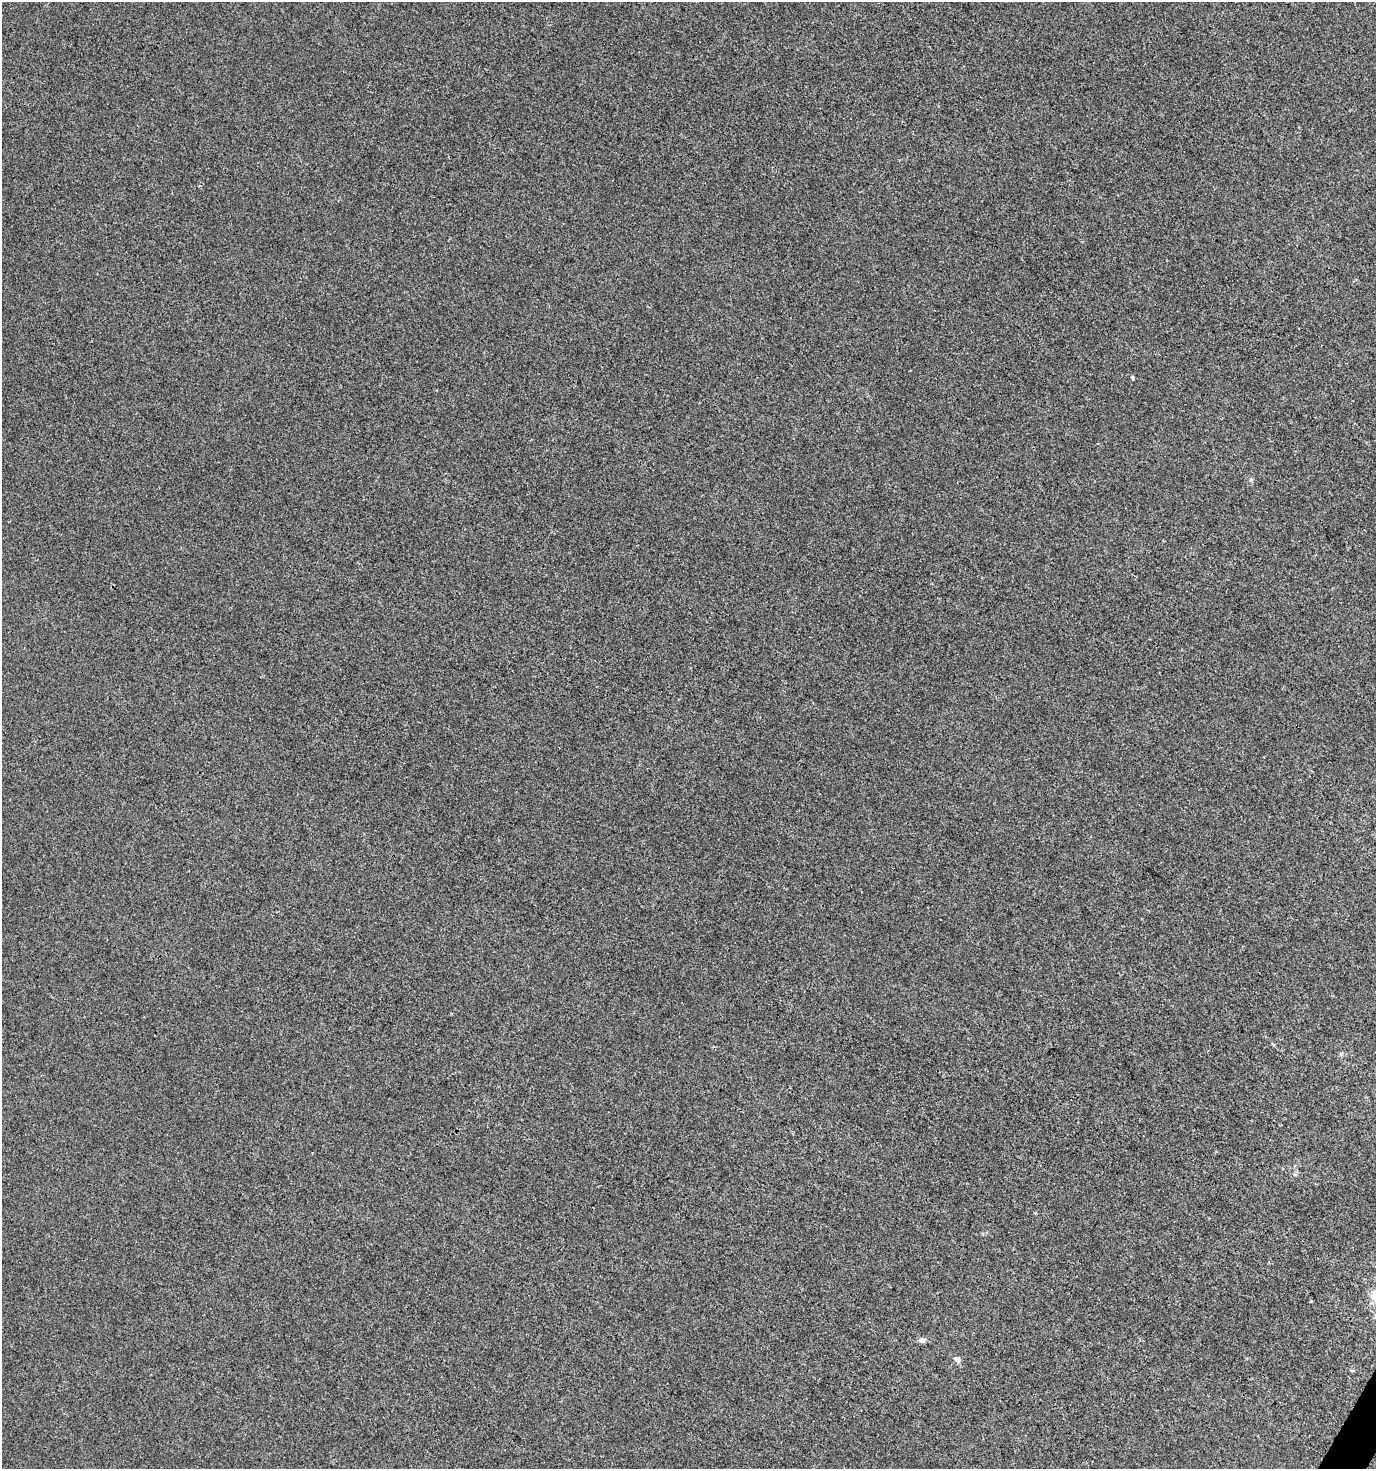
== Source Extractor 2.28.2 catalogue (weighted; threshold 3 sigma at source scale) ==
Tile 6 of 4 x 4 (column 2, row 2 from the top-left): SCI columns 1633-3006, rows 2936-4402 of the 5949 x 5877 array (HDU 1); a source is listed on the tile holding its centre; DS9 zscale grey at full resolution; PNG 1378 x 1471 px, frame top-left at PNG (2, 2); no overlay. Shown black and unused: <1% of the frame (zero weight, under 3 of 4 exposures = <1% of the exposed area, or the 3 px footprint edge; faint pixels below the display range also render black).
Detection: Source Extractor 2.28.2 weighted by HDU 2 'WHT'; one run over the whole footprint, this tile lists its part. Background 6.35e-04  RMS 0.0034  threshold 0.0155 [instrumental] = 3 sigma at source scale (4.5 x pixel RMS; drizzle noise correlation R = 1.50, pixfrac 1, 0.0396/0.0396 arcsec/px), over >= 5 px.
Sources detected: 6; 1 cosmic-ray / hot-pixel residue — not listed; the other 5 listed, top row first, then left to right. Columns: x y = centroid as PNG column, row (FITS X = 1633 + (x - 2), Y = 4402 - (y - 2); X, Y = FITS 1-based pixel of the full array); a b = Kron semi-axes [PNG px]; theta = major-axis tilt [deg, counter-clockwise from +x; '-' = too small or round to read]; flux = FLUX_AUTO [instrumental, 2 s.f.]
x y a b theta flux
1132 377 5 4 - 0.4
1341 1054 6 4 46 0.5
1375 1296 19 11 -85 4.4
921 1340 7 6 - 1.6
957 1359 10 6 -27 1.2
Isophote crosses this tile's border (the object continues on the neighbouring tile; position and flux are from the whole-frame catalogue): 1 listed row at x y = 1375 1296